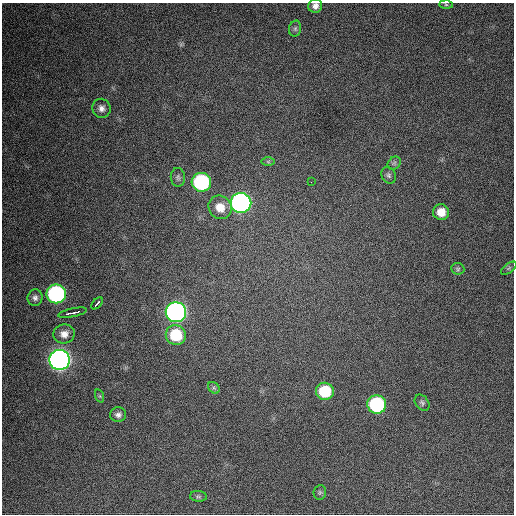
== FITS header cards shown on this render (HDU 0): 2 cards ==
NAXIS1  =                  512 / Axis length
NAXIS2  =                  512 / Axis length

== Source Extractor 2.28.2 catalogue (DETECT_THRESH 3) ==
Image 512 x 512 px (HDU 0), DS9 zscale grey, 1 PNG px = 1 image px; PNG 516 x 516 px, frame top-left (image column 1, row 512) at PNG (2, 3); each listed source drawn as its Kron ellipse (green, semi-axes under 4 px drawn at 4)
Background 357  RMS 19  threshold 57.9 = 3 sigma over >= 5 px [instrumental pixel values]
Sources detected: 31; all 31 listed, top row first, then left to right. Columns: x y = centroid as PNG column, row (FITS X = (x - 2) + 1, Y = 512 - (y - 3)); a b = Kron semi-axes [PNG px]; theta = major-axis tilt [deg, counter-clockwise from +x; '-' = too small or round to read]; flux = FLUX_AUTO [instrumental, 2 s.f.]
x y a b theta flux
446 5 6 4 -2 1900
315 6 7 7 - 6100
295 29 8 6 75 2900
101 108 9 9 - 6800
268 162 7 4 -1 2100
394 163 7 6 - 3000
389 175 8 7 - 3500
178 177 9 7 -85 3700
201 182 10 9 - 180000
311 182 2 2 - 3000
241 203 10 10 - 530000
220 207 12 11 - 19000
441 212 8 8 - 16000
509 268 9 4 36 2700
458 269 6 6 - 2500
56 294 10 9 - 250000
35 298 8 7 - 4700
97 303 7 3 47 11000
176 312 10 10 - 560000
73 313 14 3 12 19000
64 334 11 9 8 11000
176 335 10 9 - 57000
60 360 10 10 - 900000
214 388 6 5 - 2300
325 391 9 8 - 53000
100 396 7 4 -71 1800
422 403 9 6 -53 3100
377 404 9 9 - 150000
118 415 8 7 - 4700
320 492 7 6 - 2600
198 496 8 5 -5 2700
At the frame edge (FLAGS 8, measured only in part): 1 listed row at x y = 315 6